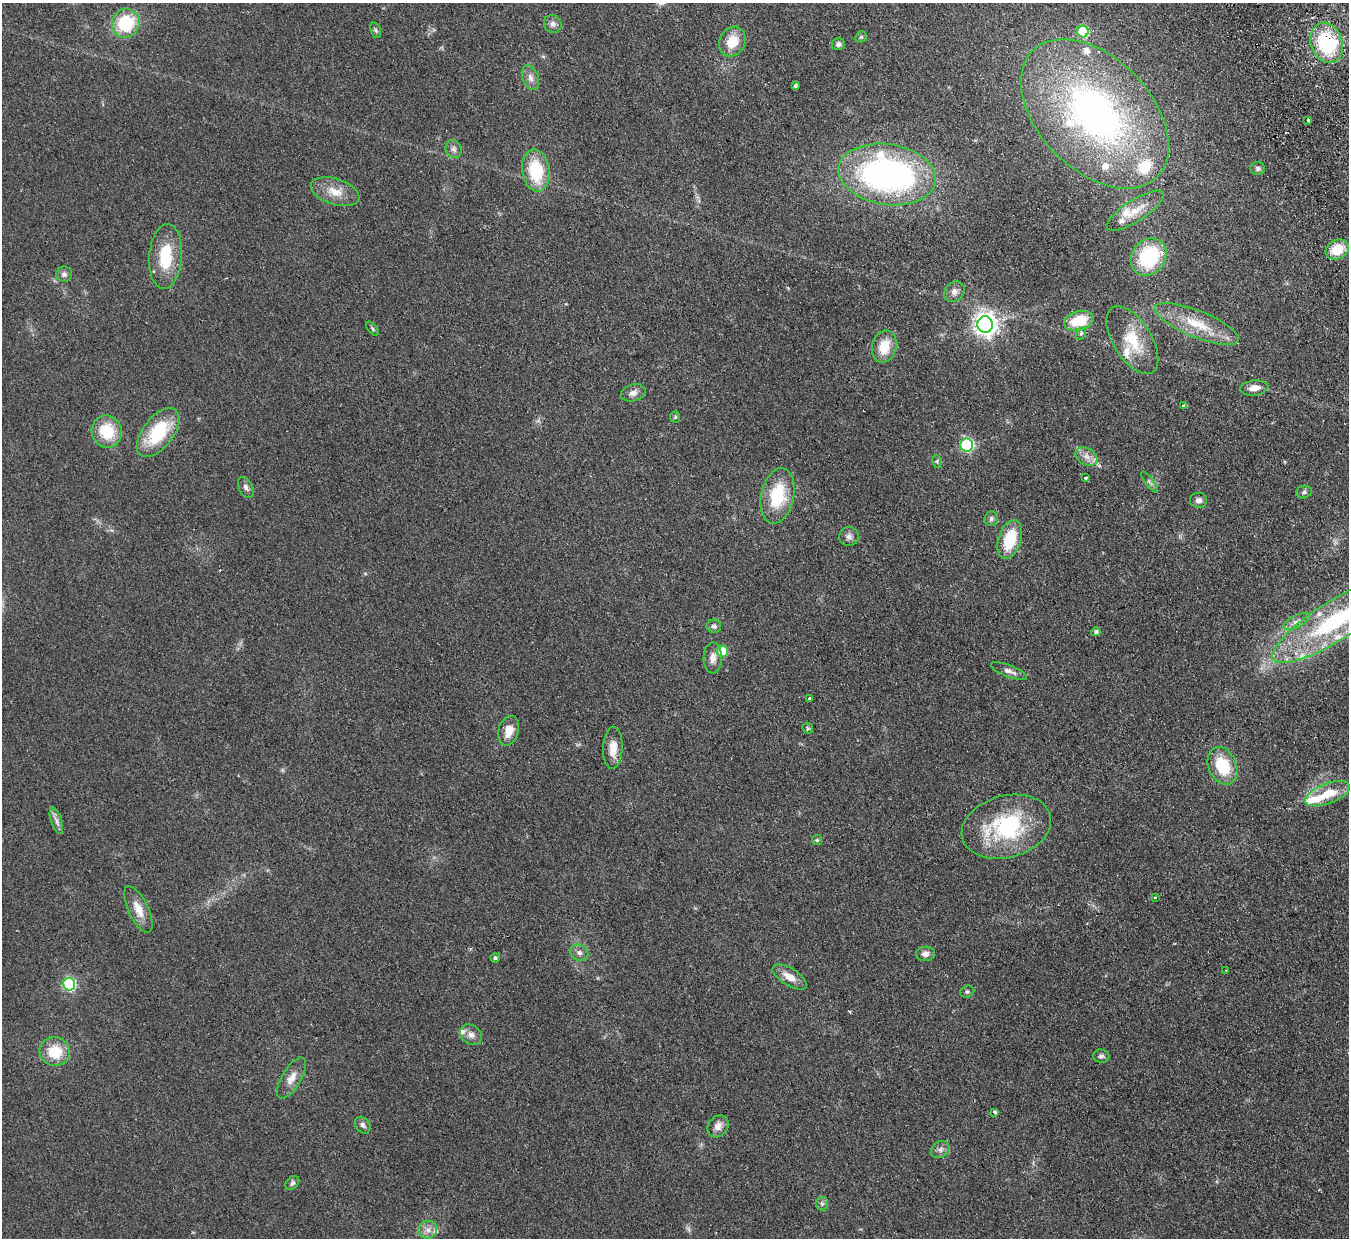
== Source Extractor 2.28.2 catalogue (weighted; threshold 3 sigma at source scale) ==
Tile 10 of 4 x 4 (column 2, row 3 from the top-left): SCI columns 1402-2748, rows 1535-2770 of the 5497 x 5414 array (HDU 1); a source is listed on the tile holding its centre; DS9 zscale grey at full resolution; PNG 1351 x 1240 px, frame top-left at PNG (2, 3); each listed source drawn as its Kron ellipse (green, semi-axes under 4 px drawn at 4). Shown black and unused: <1% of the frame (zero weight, under 2 of 3 exposures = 3% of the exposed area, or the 3 px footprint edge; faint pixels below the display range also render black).
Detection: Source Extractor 2.28.2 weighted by HDU 2 'WHT'; one run over the whole footprint, this tile lists its part. Background 0.0736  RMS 0.0095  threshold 0.0427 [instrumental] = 3 sigma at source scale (4.5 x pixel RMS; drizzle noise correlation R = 1.50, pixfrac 1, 0.05/0.05 arcsec/px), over >= 5 px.
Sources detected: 99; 1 too faint to see at this stretch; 1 cosmic-ray / hot-pixel residue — neither listed nor drawn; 13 inside a brighter listed object's ellipse — not listed separately; the other 84 listed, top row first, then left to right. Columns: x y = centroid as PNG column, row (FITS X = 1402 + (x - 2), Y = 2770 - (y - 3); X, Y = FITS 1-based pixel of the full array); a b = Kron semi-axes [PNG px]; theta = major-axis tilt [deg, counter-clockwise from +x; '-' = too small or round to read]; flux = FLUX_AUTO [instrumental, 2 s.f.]
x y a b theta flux
126 23 14 13 - 50
553 24 9 8 - 4.2
376 30 8 5 -70 1.8
1083 31 6 5 - 50
861 37 6 5 - 1.5
732 41 15 13 60 19
1327 43 21 15 -70 71
838 44 6 6 - 3.1
530 78 13 8 -69 5.5
795 86 4 3 - 1.7
1095 114 89 56 -46 390
1308 120 3 3 - 6
454 149 9 7 -63 3.5
1258 168 7 6 - 2.6
536 171 21 13 -82 44
887 174 49 30 -9 310
335 192 25 13 -17 16
1135 211 33 10 32 17
1337 249 12 9 28 22
166 256 32 16 86 40
1149 257 20 16 52 68
64 274 8 7 - 3.1
954 292 11 9 45 5.5
1079 321 15 9 14 30
985 324 8 7 - 720
1197 324 45 13 -22 33
372 329 8 4 -49 1.6
1081 334 6 4 61 1.9
1132 340 38 19 -58 33
884 347 16 12 76 21
1254 388 14 7 6 8.1
633 393 12 8 15 5.5
1183 405 4 3 - 1
675 417 6 5 - 1.4
107 431 16 15 - 33
158 433 29 15 52 51
967 445 6 6 - 120
1086 456 12 8 -31 6.6
937 462 6 4 -80 1.4
1085 478 3 3 - 4.9
1150 482 12 4 -52 2.6
246 487 11 7 -65 3.6
1304 492 8 6 17 2.4
777 496 28 16 78 48
1198 500 8 7 - 4
991 519 7 7 - 2.6
849 536 10 9 - 4.2
1010 539 20 11 72 34
1335 621 72 20 32 140
1296 622 14 6 27 5
714 626 7 6 - 2.9
1096 632 5 4 - 2.4
722 651 5 5 - 26
713 658 15 9 88 7.2
1009 671 19 6 -21 5
809 698 3 3 - 3.5
808 728 6 5 - 1.2
509 731 15 10 75 13
613 748 21 9 87 12
1223 766 19 14 -66 37
1327 794 23 10 21 24
56 820 14 5 -72 4.3
1006 827 46 31 15 95
817 840 5 5 - 1.3
1155 897 3 2 - 1
138 909 25 10 -64 14
579 953 9 7 -29 4.1
925 954 9 7 5 4.5
495 958 4 4 - 2
1226 970 2 2 - 0.82
790 977 19 8 -32 11
69 984 6 6 - 120
967 992 7 6 - 2
471 1035 12 9 -39 5.6
55 1052 15 14 - 25
1101 1056 8 7 - 2.6
292 1078 23 9 60 10
995 1112 4 3 - 2.9
363 1125 9 7 -53 3.3
718 1126 12 9 51 6.7
940 1149 10 8 38 4
292 1183 8 5 48 2.2
822 1204 7 6 - 2.1
428 1230 9 9 - 5.6
Overlapping masked pixels (flux is a lower limit): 1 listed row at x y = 1327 43
Isophote crosses this tile's border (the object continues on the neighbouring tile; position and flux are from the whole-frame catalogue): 1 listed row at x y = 1335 621